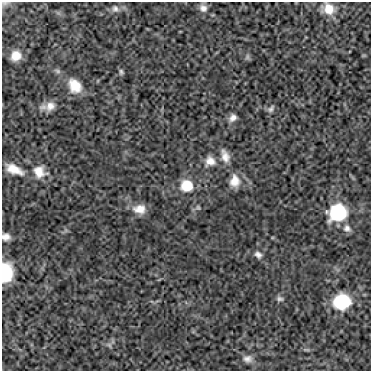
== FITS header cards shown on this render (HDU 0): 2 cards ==
NAXIS1  =                  369
NAXIS2  =                  369

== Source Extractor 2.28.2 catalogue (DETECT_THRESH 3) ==
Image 369 x 369 px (HDU 0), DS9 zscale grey, 1 PNG px = 1 image px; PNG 373 x 373 px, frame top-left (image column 1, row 369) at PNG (2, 2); no overlay
Background 31.3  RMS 9.7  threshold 29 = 3 sigma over >= 5 px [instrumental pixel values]
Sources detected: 30; all 30 listed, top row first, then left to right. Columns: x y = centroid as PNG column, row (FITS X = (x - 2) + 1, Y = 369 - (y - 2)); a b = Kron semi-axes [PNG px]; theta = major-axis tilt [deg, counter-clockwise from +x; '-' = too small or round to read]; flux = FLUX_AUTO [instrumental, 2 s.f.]
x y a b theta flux
5 3 9 5 9 1500
203 8 10 9 - 3600
115 9 11 10 - 3200
328 9 14 12 -45 9600
16 56 9 8 - 7100
247 57 8 5 82 1400
58 71 9 5 -27 1700
121 72 7 6 - 1400
75 86 18 13 -54 12000
50 106 14 11 24 6100
271 109 11 6 48 2000
233 118 10 8 45 3500
225 156 17 9 -70 5900
210 161 14 13 - 6700
14 169 23 10 -24 9900
39 172 18 16 -36 9700
234 181 15 11 89 7800
187 186 15 14 - 14000
198 207 7 4 -63 1100
139 209 14 11 -1 7800
337 213 17 15 27 36000
347 228 10 9 - 3100
6 237 8 7 - 3900
258 255 11 8 -40 3000
6 272 17 11 89 27000
280 299 10 6 -11 2000
342 302 17 15 13 28000
109 345 8 5 -60 1500
306 350 9 4 0 1300
248 359 13 10 2 4500
At the frame edge (FLAGS 8, measured only in part): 3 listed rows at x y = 5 3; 6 237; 6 272